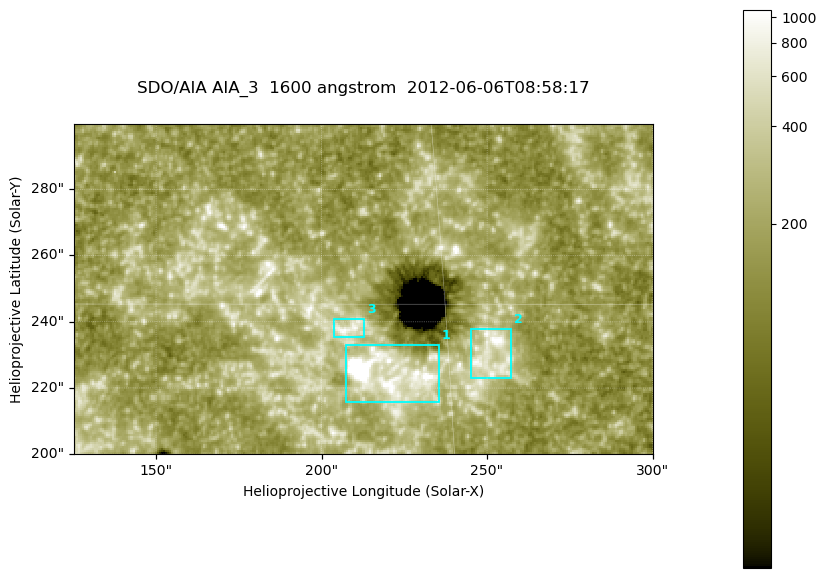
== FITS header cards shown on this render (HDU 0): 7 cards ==
TELESCOP= 'SDO/AIA '
INSTRUME= 'AIA_3   '
WAVELNTH=                 1600
WAVEUNIT= 'angstrom'
DATE-OBS= '2012-06-06T08:58:17.12'
CTYPE1  = 'HPLN-TAN'
CTYPE2  = 'HPLT-TAN'

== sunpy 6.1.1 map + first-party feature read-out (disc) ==
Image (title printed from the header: SDO/AIA AIA_3  1600 angstrom  2012-06-06T08:58:17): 287 x 164 px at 0.609 arcsec/px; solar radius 946 arcsec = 1552 px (partial field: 0.6% of the solar disc is inside the frame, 100% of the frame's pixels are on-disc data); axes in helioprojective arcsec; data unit not stated in the header (colour bar unlabelled)
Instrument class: DISC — disc imager (sunpy class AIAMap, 1600 A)
Bright regions (active regions / flare kernels): reference = the on-disc median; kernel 3 px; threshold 5 sigma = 348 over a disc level ~187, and >= 1.15x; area >= 47 px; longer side >= 3 px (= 1.8 arcsec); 3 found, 3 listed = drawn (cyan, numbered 1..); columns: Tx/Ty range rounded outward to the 2 arcsec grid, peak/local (2 s.f.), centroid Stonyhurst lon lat
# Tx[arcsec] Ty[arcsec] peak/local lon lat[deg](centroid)
1 206..236 216..234 29 +14 +14
2 244..258 222..238 5.7 +16 +14
3 204..214 234..242 4.9 +13 +15